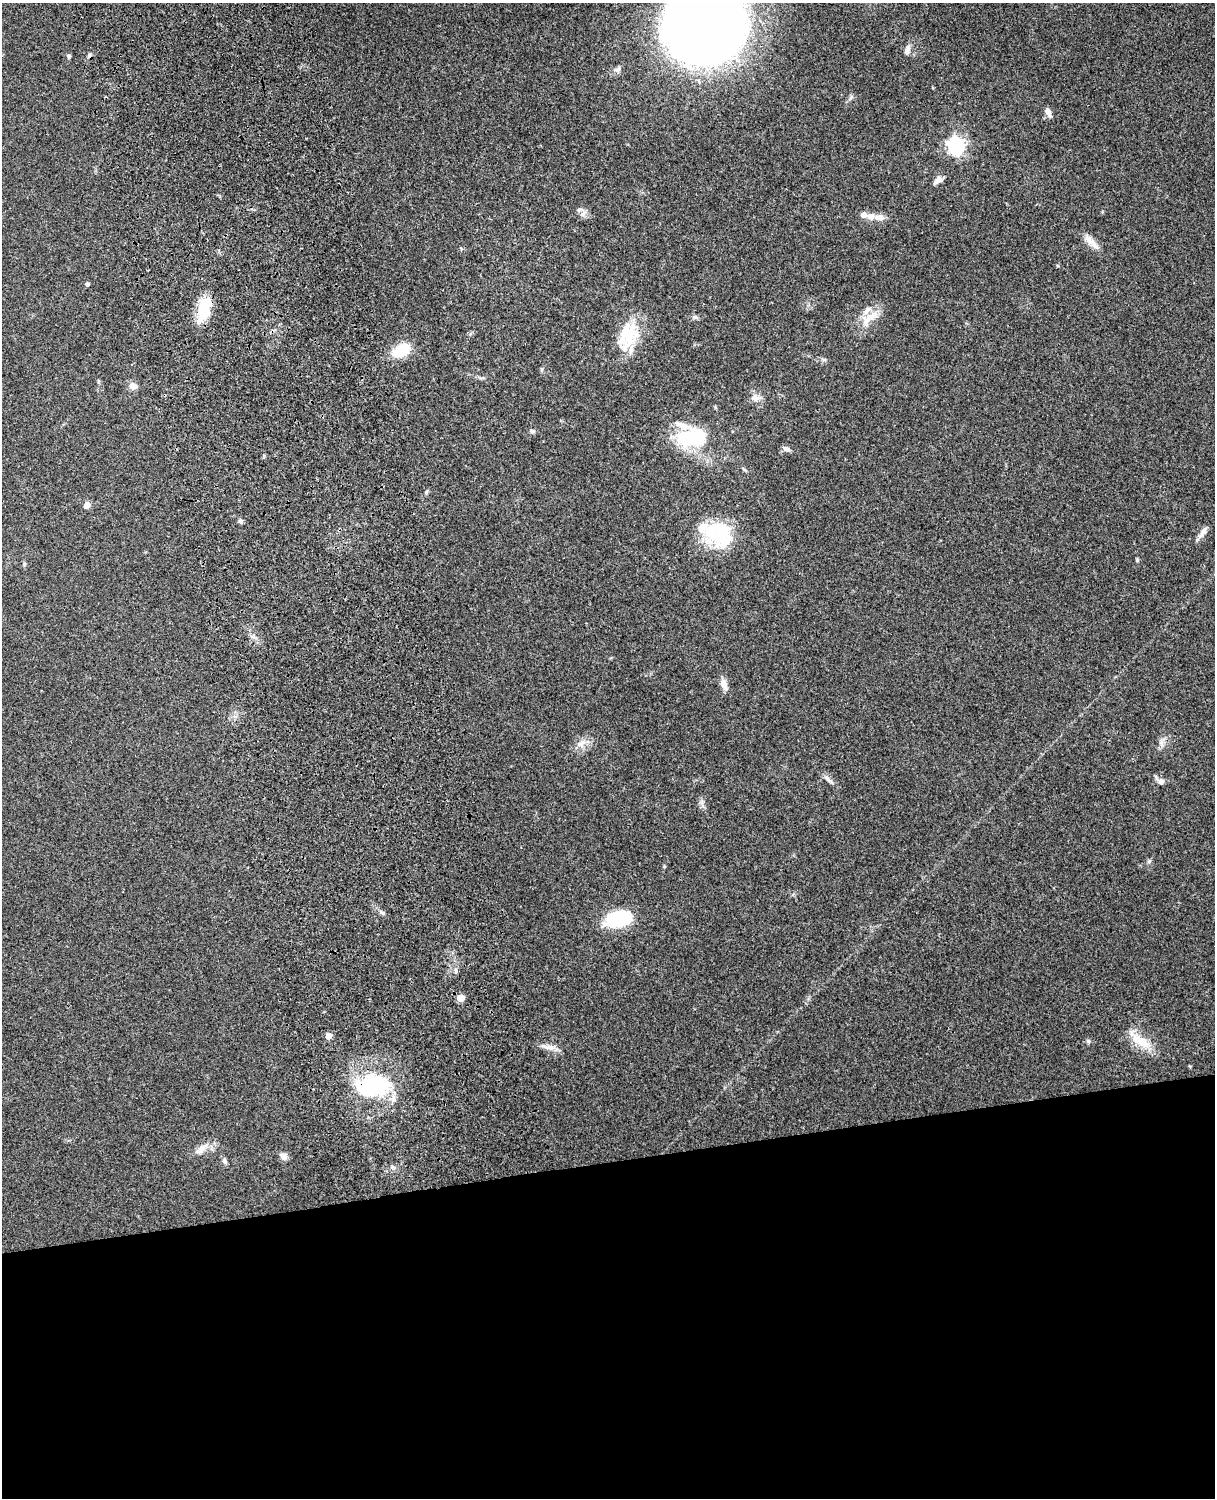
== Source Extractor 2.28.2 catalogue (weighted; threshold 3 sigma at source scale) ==
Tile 11 of 4 x 3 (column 3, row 3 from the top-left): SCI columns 2544-3756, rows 164-1659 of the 5089 x 4927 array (HDU 1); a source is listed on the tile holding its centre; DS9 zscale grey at full resolution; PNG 1217 x 1500 px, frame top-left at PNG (2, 3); no overlay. Shown black and unused: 23% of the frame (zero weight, under 3 of 4 exposures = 6% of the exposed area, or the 3 px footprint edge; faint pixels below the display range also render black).
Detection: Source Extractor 2.28.2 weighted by HDU 2 'WHT'; one run over the whole footprint, this tile lists its part. Background 0.271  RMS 0.0089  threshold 0.0401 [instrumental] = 3 sigma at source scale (4.5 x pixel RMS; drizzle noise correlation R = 1.50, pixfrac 1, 0.05/0.05 arcsec/px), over >= 5 px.
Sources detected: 55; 3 inside a brighter object's white glare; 1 cosmic-ray / hot-pixel residue — not listed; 5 inside a brighter listed object's ellipse — not listed separately; the other 46 listed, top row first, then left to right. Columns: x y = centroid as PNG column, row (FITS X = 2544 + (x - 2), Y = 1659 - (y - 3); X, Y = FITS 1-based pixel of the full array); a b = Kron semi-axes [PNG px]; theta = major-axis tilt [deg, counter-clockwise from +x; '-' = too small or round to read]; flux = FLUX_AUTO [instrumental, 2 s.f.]
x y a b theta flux
705 26 66 61 14 1000
907 50 13 7 76 4.1
69 56 5 5 - 1.6
618 69 8 7 - 2.8
1048 112 12 5 -67 4.5
956 146 7 7 - 310
937 180 13 7 40 4.1
583 213 11 5 52 3
863 215 8 6 -10 3.7
879 217 13 7 -4 6.1
1091 242 29 7 -44 8.1
87 284 5 5 - 1.4
204 311 25 18 84 25
695 317 7 6 - 1.9
870 318 34 10 43 15
629 335 41 22 67 36
401 350 22 13 28 23
133 386 9 8 - 5.1
755 398 11 9 -30 5.9
532 431 7 5 2 1.7
689 437 35 23 -9 48
786 449 10 6 -21 3.1
744 469 8 3 -45 1.2
426 492 6 4 48 1.3
87 505 5 5 - 8.2
240 521 7 5 20 1.7
710 532 47 19 -32 36
1203 533 17 6 56 5
1137 560 5 4 - 1.1
724 684 14 7 -73 6.9
581 744 11 10 - 6.7
828 779 14 6 -43 4.1
1161 781 7 7 - 3.8
1149 861 6 5 - 1.6
382 913 11 5 -36 2.5
618 918 22 12 13 72
456 971 7 4 -72 1.5
461 998 5 5 - 18
328 1036 5 5 - 8.6
1088 1041 5 5 - 1.7
1143 1042 24 12 -40 18
549 1047 22 6 -13 6.1
373 1086 35 21 9 96
201 1149 21 8 35 8.6
283 1156 9 7 -50 4.8
225 1161 9 6 -67 2.4
Overlapping masked pixels (flux is a lower limit): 1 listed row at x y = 373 1086
Isophote crosses this tile's border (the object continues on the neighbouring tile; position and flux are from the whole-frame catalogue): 1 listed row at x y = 705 26
Unlisted compact peaks at least as high as the median listed source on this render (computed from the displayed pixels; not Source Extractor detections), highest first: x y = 1190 1066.